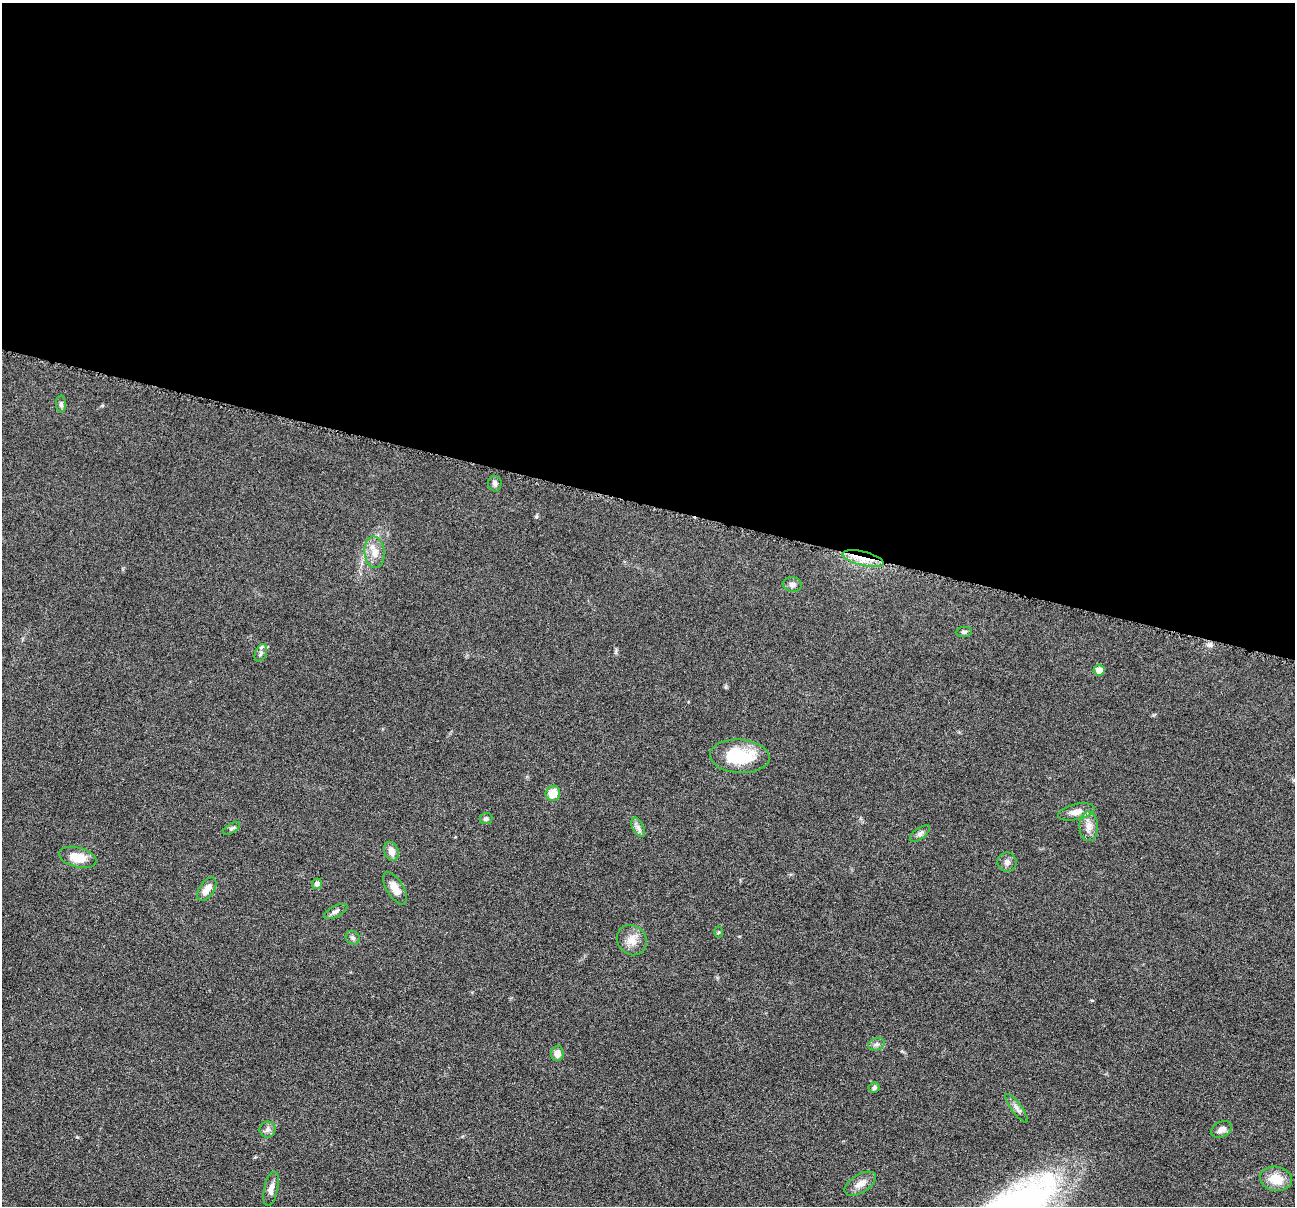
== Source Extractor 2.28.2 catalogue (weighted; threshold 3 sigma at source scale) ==
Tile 3 of 4 x 4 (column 3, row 1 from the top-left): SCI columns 2592-3884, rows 3864-5067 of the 5181 x 5198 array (HDU 1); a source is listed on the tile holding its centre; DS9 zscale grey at full resolution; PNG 1297 x 1208 px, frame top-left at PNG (2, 3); each listed source drawn as its Kron ellipse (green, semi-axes under 4 px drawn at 4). Shown black and unused: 42% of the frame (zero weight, under 4 of 8 exposures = <1% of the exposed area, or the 3 px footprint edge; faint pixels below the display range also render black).
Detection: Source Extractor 2.28.2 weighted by HDU 2 'WHT'; one run over the whole footprint, this tile lists its part. Background 0.0374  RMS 0.0039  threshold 0.0159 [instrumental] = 3 sigma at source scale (4.09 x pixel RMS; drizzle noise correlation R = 1.36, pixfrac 0.8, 0.05/0.05 arcsec/px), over >= 5 px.
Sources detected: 35; all 35 listed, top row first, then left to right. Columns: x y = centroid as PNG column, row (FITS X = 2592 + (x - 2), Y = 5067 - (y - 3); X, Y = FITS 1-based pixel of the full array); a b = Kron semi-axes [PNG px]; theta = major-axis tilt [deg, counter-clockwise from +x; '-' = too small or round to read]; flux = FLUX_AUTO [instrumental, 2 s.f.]
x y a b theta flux
61 404 8 5 -89 0.89
495 484 8 6 -87 1.1
375 552 16 10 -85 3.9
863 559 21 7 -13 5.8
792 584 9 7 -6 1.3
964 632 8 5 6 0.77
261 653 9 5 68 1.1
1099 670 5 5 - 3.7
740 756 30 16 -4 17
553 793 7 7 - 5.7
1076 812 19 8 13 2.9
486 819 6 5 - 0.91
1089 826 15 9 -89 2.9
638 827 10 5 -63 1.4
232 828 9 4 32 0.73
920 834 12 5 38 1.2
391 851 10 7 -68 2.6
78 857 19 10 -14 6.3
1007 862 9 9 - 1.5
317 884 5 4 - 1.1
395 888 18 8 -58 3.6
207 889 13 7 55 3.5
336 911 13 5 27 1.2
719 932 5 3 - 0.37
353 938 7 6 - 0.89
632 940 16 14 -46 4
876 1044 8 6 20 1.1
557 1053 7 6 - 2.7
874 1088 5 5 - 0.76
1017 1108 17 5 -54 1.6
268 1129 8 8 - 1.4
1221 1129 11 7 26 2.2
1276 1179 16 12 -9 6.5
860 1184 17 9 32 3
271 1189 17 7 78 2.2
Overlapping masked pixels (flux is a lower limit): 1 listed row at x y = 863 559